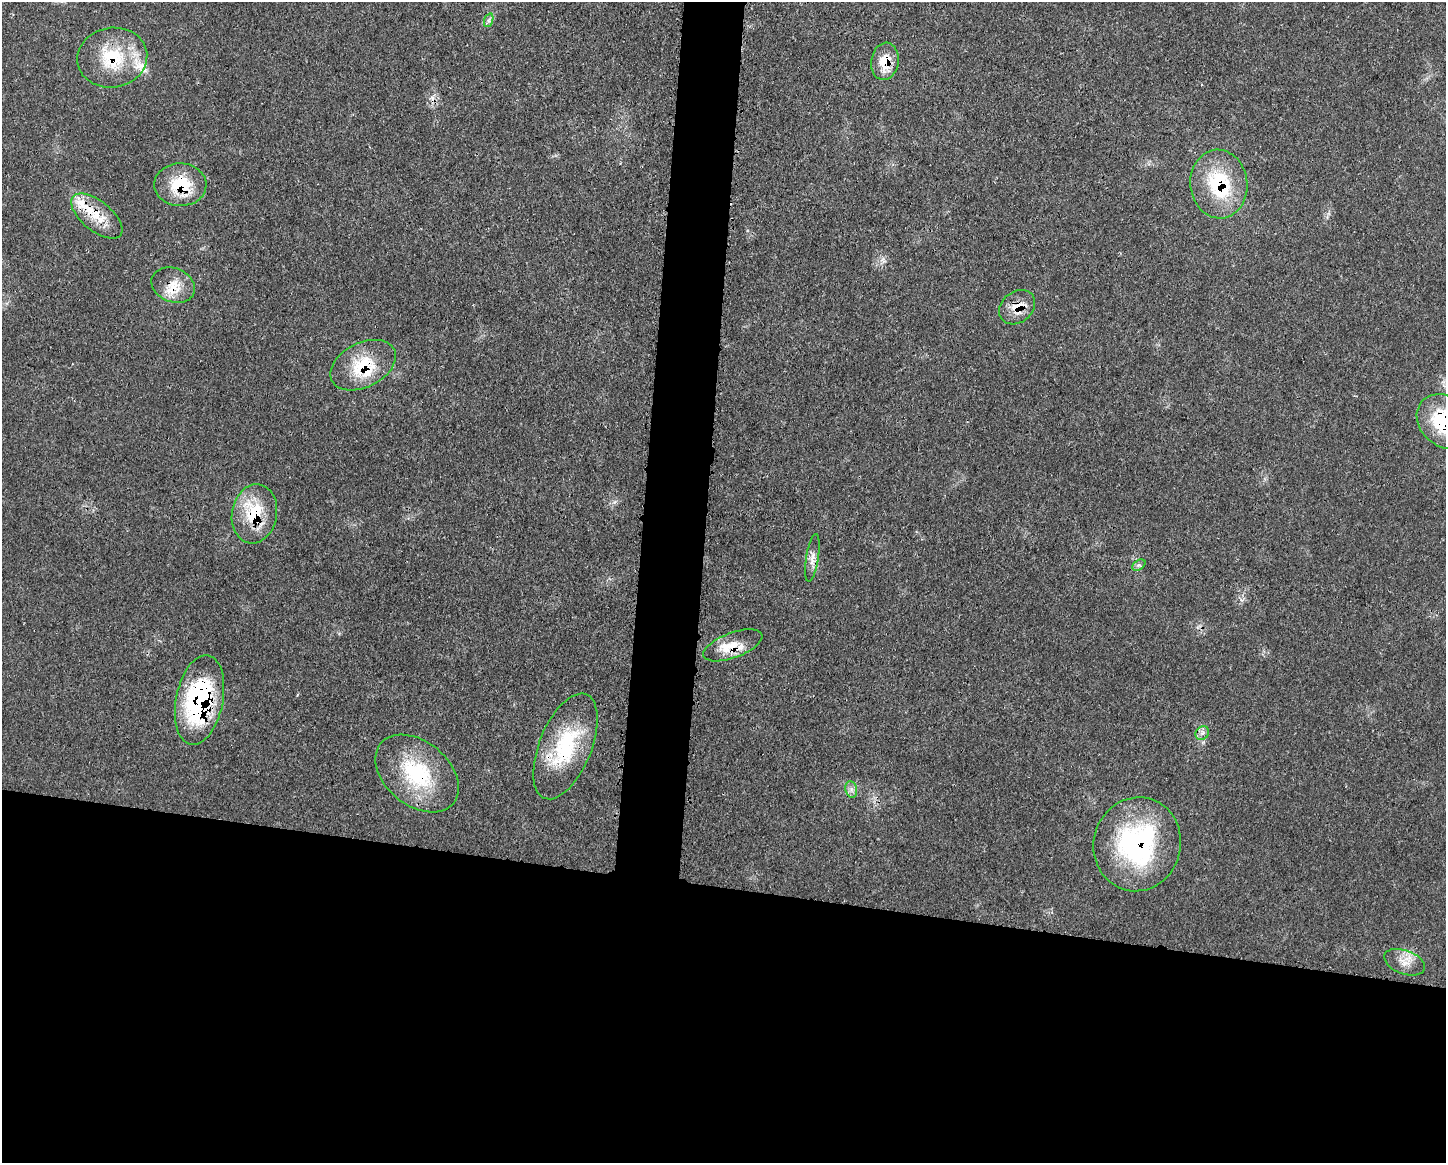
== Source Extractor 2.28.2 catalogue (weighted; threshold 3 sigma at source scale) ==
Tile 11 of 3 x 4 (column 2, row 4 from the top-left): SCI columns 1565-3008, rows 3-1163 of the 4685 x 4648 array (HDU 1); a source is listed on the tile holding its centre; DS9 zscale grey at full resolution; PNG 1448 x 1165 px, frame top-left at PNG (2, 2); each listed source drawn as its Kron ellipse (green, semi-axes under 4 px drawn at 4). Shown black and unused: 27% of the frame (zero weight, under 3 of 4 exposures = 2% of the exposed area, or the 3 px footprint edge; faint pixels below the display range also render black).
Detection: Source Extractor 2.28.2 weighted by HDU 2 'WHT'; one run over the whole footprint, this tile lists its part. Background 0.0579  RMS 0.0033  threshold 0.0147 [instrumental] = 3 sigma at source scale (4.5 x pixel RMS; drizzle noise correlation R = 1.50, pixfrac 1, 0.05/0.05 arcsec/px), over >= 5 px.
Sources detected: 27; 1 cosmic-ray / hot-pixel residue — neither listed nor drawn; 5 inside a brighter listed object's ellipse — not listed separately; the other 21 listed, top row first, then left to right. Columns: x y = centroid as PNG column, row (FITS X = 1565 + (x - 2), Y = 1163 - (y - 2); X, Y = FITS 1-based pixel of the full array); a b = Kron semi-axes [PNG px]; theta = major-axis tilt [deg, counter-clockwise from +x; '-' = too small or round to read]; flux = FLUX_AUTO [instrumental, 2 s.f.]
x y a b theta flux
489 20 7 4 72 0.79
112 58 35 30 10 20
885 61 19 13 81 7.5
1219 184 34 28 -84 23
180 185 26 21 -2 14
97 216 31 15 -39 8.7
173 285 22 17 -22 6.9
1017 307 19 15 39 5.7
363 365 35 22 27 16
1445 422 30 24 -41 27
254 514 30 22 79 16
812 558 24 6 81 2.6
1139 565 7 4 33 0.81
733 645 31 12 20 7.3
200 700 45 23 79 51
1202 733 7 6 - 1.3
565 746 56 26 68 27
417 773 47 32 -39 27
851 789 8 6 -79 1.2
1137 844 47 43 75 57
1405 962 21 11 -20 4.3
Overlapping masked pixels (flux is a lower limit): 15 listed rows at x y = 112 58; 885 61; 1219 184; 180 185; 97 216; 173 285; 1017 307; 363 365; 1445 422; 254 514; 733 645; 200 700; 565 746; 417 773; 1137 844
Isophote crosses this tile's border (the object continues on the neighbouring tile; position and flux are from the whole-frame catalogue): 1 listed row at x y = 1445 422
Unlisted compact peaks at least as high as the median listed source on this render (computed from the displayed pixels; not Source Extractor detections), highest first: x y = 614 502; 883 259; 1242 600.